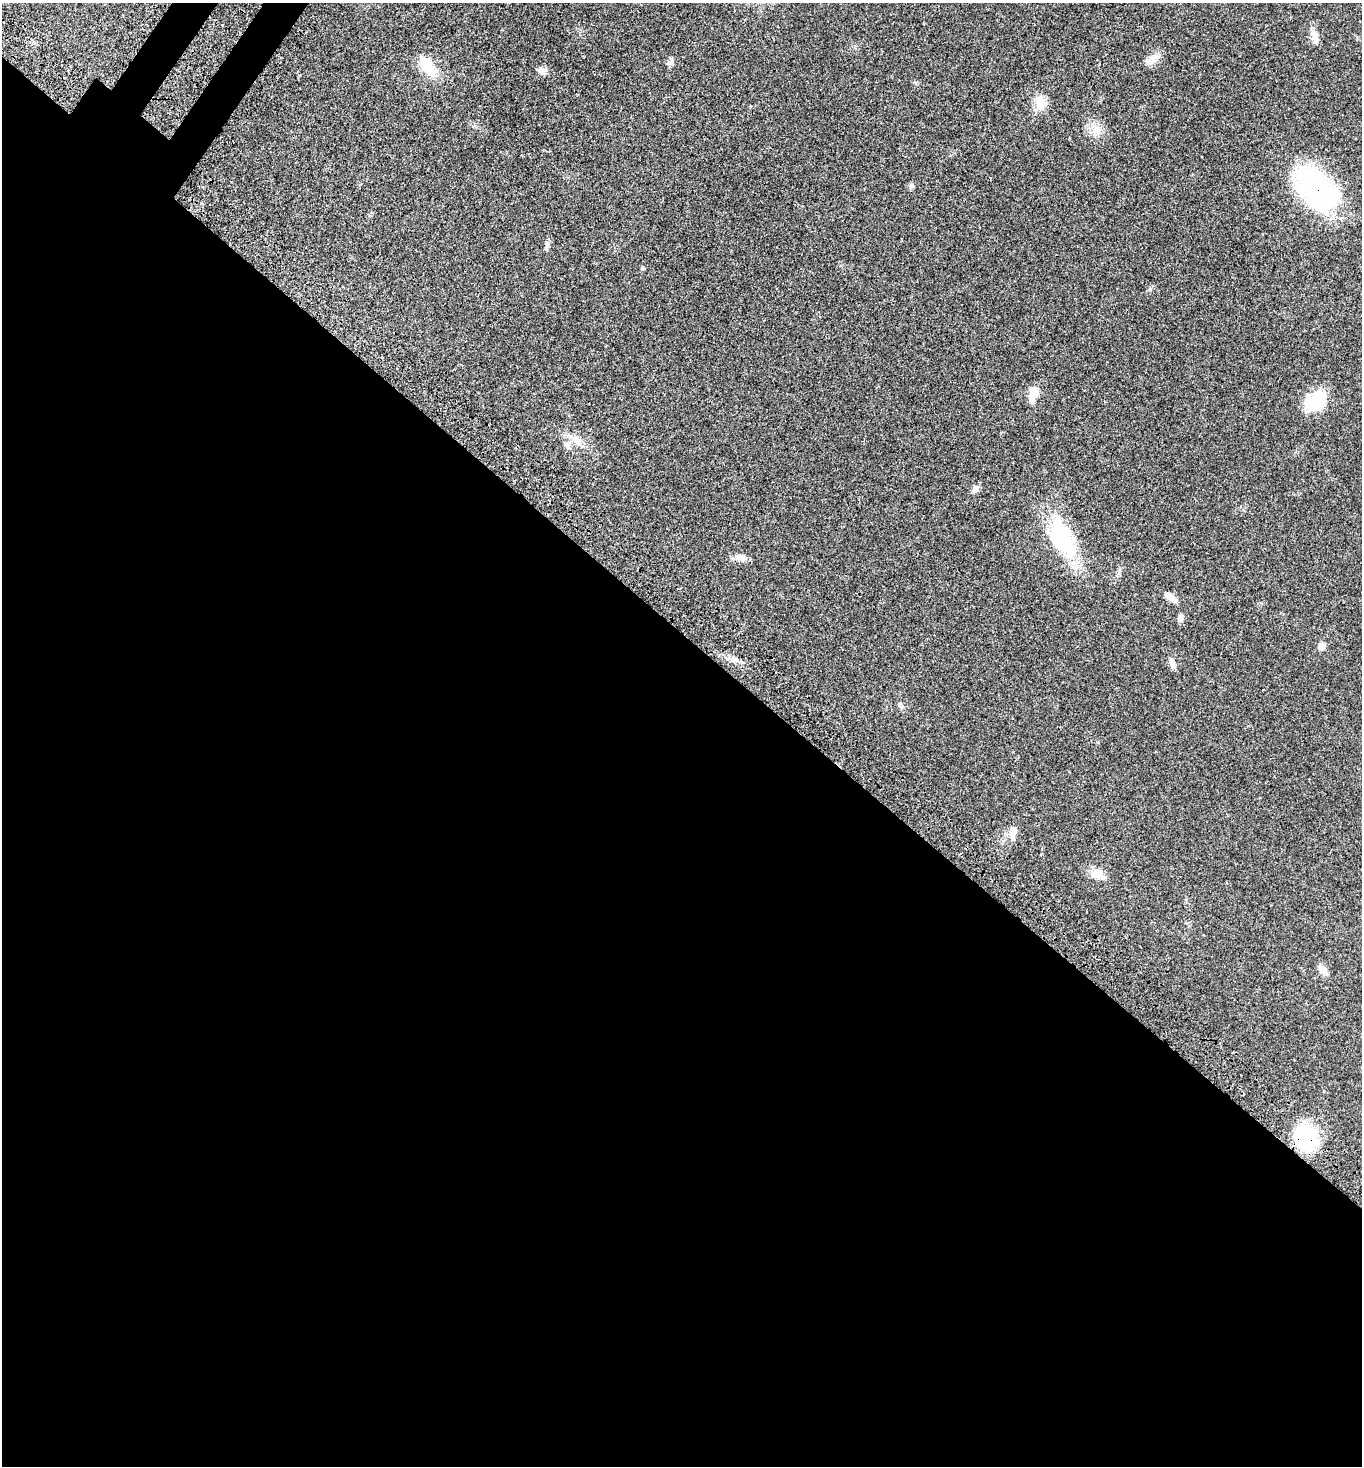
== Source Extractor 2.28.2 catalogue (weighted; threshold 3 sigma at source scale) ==
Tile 14 of 4 x 4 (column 2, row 4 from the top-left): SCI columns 1748-3107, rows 112-1575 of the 6077 x 6080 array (HDU 1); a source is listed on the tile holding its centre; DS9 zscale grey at full resolution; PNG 1364 x 1468 px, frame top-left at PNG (2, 3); no overlay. Shown black and unused: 58% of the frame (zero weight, under 3 of 4 exposures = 8% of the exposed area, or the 3 px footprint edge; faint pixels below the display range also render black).
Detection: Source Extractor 2.28.2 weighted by HDU 2 'WHT'; one run over the whole footprint, this tile lists its part. Background 0.0205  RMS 0.0034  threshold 0.0152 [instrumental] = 3 sigma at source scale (4.5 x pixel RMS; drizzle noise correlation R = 1.50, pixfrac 1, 0.05/0.05 arcsec/px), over >= 5 px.
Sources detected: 25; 1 inside a brighter listed object's ellipse — not listed separately; the other 24 listed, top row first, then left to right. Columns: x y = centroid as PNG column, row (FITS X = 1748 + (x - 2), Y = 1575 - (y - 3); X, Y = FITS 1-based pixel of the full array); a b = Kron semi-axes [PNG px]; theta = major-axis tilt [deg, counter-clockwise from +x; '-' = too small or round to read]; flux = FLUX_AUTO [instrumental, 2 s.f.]
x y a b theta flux
1315 36 19 8 -74 2.6
1149 62 14 8 -14 1.9
428 67 28 14 -53 8.2
542 71 10 8 -24 1.4
1041 103 17 14 -90 4.2
1097 130 14 9 -65 2.9
911 186 6 6 - 0.7
1317 189 53 31 -51 54
547 244 9 4 82 0.88
1034 392 15 11 -71 3.1
1315 401 26 19 31 11
577 441 14 9 -37 2.7
975 489 9 8 - 1.2
1062 538 50 25 -64 27
740 557 17 8 -13 2
1170 597 16 7 -39 2.6
1180 618 10 6 81 1.2
1322 646 9 8 - 1.5
1172 664 14 6 -65 1.5
900 706 9 5 -38 0.8
1013 833 18 8 83 2.5
1097 874 14 13 - 3.4
1322 970 15 8 -55 2.3
1306 1138 27 21 -85 24
Overlapping masked pixels (flux is a lower limit): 2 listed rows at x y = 1317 189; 1306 1138
Unlisted compact peaks at least as high as the median listed source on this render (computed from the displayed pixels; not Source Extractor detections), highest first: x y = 1150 289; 642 268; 671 58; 1119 573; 916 83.